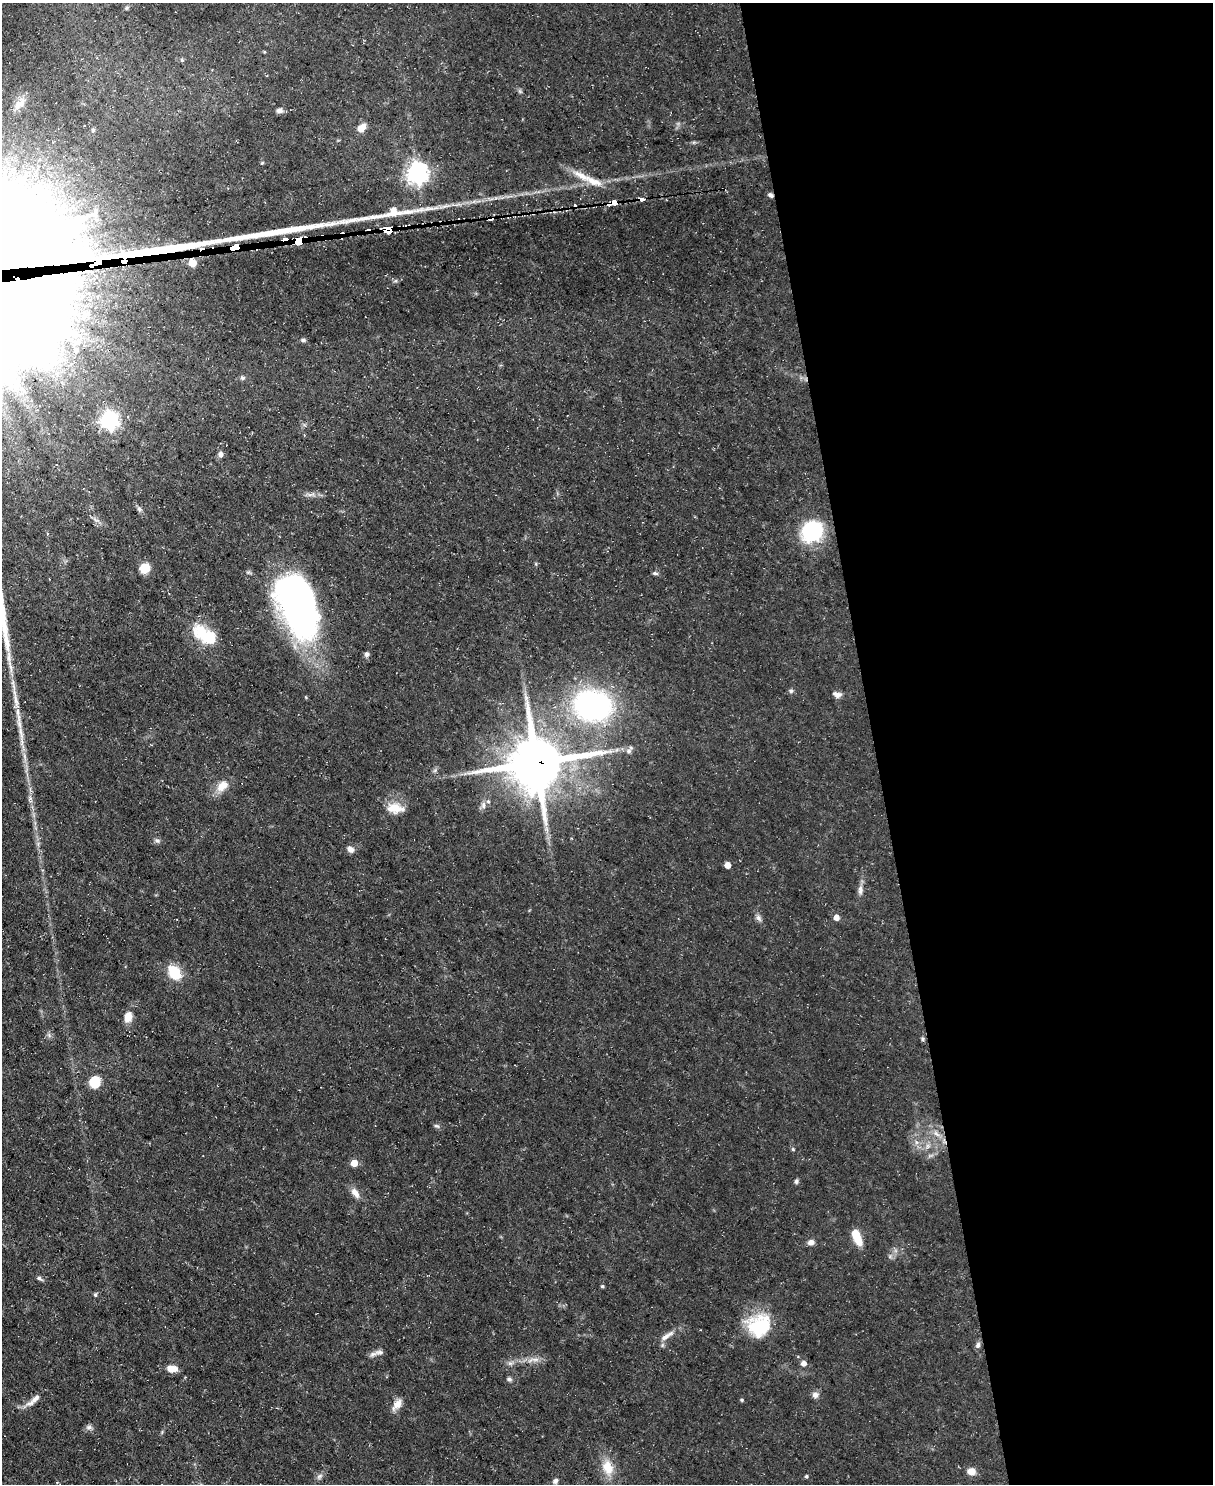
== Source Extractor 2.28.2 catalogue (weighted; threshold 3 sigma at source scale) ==
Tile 8 of 4 x 3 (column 4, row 2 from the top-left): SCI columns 3635-4845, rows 1726-3207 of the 4845 x 4820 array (HDU 1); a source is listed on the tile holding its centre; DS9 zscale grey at full resolution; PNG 1215 x 1486 px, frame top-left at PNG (2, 3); no overlay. Shown black and unused: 28% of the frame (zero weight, under 3 of 5 exposures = <1% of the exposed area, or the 3 px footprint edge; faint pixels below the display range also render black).
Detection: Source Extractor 2.28.2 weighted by HDU 2 'WHT'; one run over the whole footprint, this tile lists its part. Background 0.0572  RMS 0.0044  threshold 0.02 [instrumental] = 3 sigma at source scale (4.5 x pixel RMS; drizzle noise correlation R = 1.50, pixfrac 1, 0.05/0.05 arcsec/px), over >= 5 px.
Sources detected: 85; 1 inside a brighter object's white glare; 5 cosmic-ray / hot-pixel residue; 1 long thin detection or spike segment (spike, bleed or trail) — not listed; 3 inside a brighter listed object's ellipse — not listed separately; the other 75 listed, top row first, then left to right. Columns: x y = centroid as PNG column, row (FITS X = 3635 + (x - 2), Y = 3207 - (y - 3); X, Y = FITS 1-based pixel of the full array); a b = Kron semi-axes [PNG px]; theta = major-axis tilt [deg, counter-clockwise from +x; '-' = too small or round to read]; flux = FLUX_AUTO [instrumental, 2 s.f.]
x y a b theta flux
126 8 6 4 72 0.56
182 60 5 4 - 0.53
279 110 7 6 - 1.8
361 128 10 7 42 4.3
417 173 8 7 - 270
594 181 32 10 -23 7.4
641 199 5 3 - 36
615 202 5 3 - 270
429 209 17 4 1 2.7
387 230 6 5 - 250
298 241 5 4 - 1300
234 248 9 4 15 1800
192 263 6 5 - 11
303 340 6 4 1 0.86
243 378 7 5 21 0.9
109 420 7 7 - 170
221 454 7 6 - 1.5
310 495 9 4 19 1.2
139 509 8 5 -28 1
812 531 23 21 48 29
144 568 10 9 - 6.9
655 573 8 4 -13 0.84
298 604 71 34 -73 170
204 634 33 17 -32 16
367 654 6 6 - 1.3
791 691 6 5 - 0.8
837 694 12 7 -15 2.1
593 705 28 22 -10 110
21 733 25 4 -79 4.6
629 751 7 5 22 1
536 763 18 16 15 2400
222 786 17 11 45 5.3
483 805 8 6 89 1.6
395 808 21 12 -6 6.9
157 841 7 5 -41 0.99
350 849 8 7 - 2.3
728 865 5 5 - 3.5
860 890 13 6 89 2.1
836 917 6 6 - 2.7
758 918 10 6 -59 1.5
174 972 18 12 -56 11
128 1017 11 8 77 5
923 1039 6 4 -89 0.68
95 1082 11 10 - 11
437 1126 9 4 -25 0.86
937 1134 10 5 -27 2
916 1142 7 4 -71 1.1
927 1146 7 4 71 1.1
793 1149 5 4 - 0.55
354 1163 5 5 - 5.9
796 1181 6 5 - 0.93
355 1193 14 7 -52 3.1
856 1236 17 7 -68 9.5
811 1242 8 6 9 2
39 1278 6 6 - 0.89
602 1286 5 4 - 0.57
95 1295 5 4 - 0.65
759 1325 28 26 22 23
667 1336 23 6 35 3.2
978 1345 8 6 64 1.3
379 1352 13 6 -1 1.9
534 1359 21 5 1 3.1
804 1363 6 5 - 2.2
172 1369 13 8 -3 3.9
509 1379 6 5 - 1.1
815 1395 8 7 - 1.9
35 1398 24 7 36 3.6
742 1400 4 4 - 0.5
397 1404 16 9 51 3.5
89 1427 8 6 2 1.3
608 1467 21 14 -72 8.2
971 1471 9 8 - 4
319 1476 10 6 44 1.5
806 1476 4 4 - 0.7
555 1481 9 7 49 1.4
Overlapping masked pixels (flux is a lower limit): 7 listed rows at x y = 641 199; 615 202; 387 230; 298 241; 234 248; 192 263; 536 763